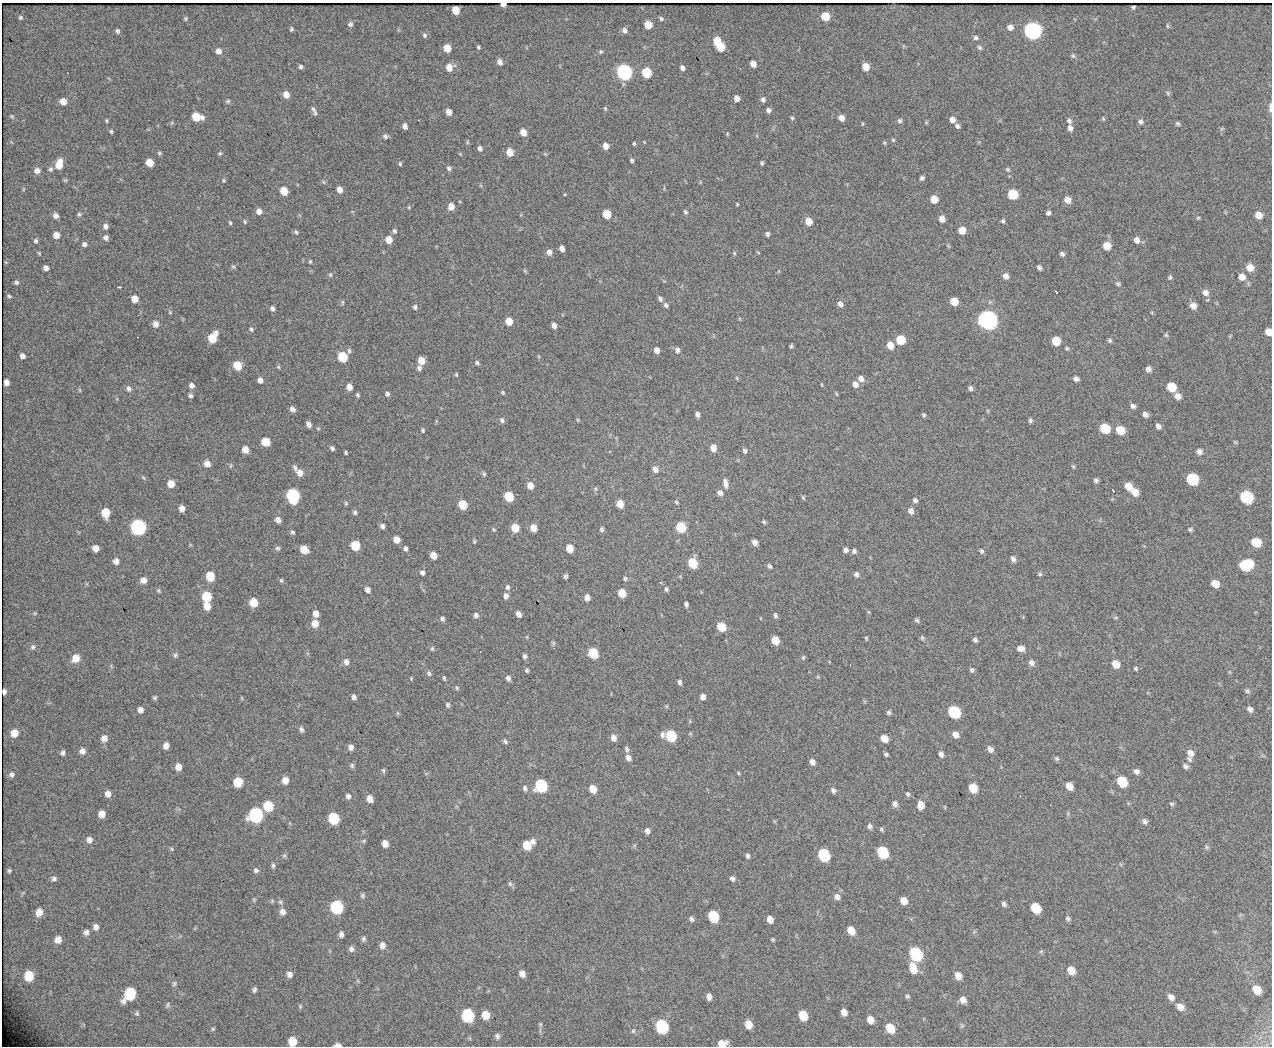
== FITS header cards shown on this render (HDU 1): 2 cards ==
NAXIS1  =                 1270 / length of original image axis
NAXIS2  =                 1044 / length of original image axis

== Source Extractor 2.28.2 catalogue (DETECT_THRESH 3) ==
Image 1270 x 1044 px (HDU 1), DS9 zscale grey, 1 PNG px = 1 image px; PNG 1274 x 1048 px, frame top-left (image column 1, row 1044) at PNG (2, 3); no overlay
Background 1360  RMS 23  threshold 68.7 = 3 sigma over >= 5 px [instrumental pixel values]
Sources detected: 496; all 496 listed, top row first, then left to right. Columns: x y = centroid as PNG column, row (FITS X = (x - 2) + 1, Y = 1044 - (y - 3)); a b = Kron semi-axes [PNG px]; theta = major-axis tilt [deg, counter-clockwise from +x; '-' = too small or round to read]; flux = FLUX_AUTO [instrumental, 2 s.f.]
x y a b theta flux
503 4 5 3 - 1.6e+04
1133 7 4 3 - 2.2e+03
455 10 6 5 - 2.6e+04
825 16 6 6 - 3.6e+04
20 18 6 5 - 2.8e+03
185 19 5 5 - 2.3e+03
661 19 5 5 - 3.1e+03
350 24 7 6 - 4.6e+03
648 25 6 5 - 3.0e+04
1167 26 7 3 -82 1.9e+03
1010 27 6 6 - 8.6e+03
291 29 5 4 - 2.7e+03
624 30 7 6 - 6.8e+03
117 31 6 5 - 3.4e+03
1032 31 7 7 - 8.3e+05
424 35 7 6 - 3.5e+03
976 38 6 5 - 3.6e+03
717 41 6 6 - 3.6e+04
478 47 4 4 - 2.5e+03
720 47 6 6 - 3.7e+04
980 47 6 5 - 3.2e+03
447 48 6 5 - 2.4e+04
219 51 7 6 - 9.1e+03
601 51 5 5 - 2.5e+03
1073 56 6 5 - 2.9e+03
500 62 6 5 - 8.2e+03
753 64 6 5 - 1.3e+04
301 67 5 5 - 3.6e+03
449 67 7 7 - 1.7e+04
866 67 6 6 - 2.0e+04
682 68 5 5 - 5.9e+03
624 72 7 6 - 5.5e+05
646 73 6 6 - 7.4e+04
1168 93 7 5 -86 2.6e+03
286 95 6 6 - 1.3e+04
737 98 5 5 - 1.1e+04
763 100 6 5 - 4.8e+03
63 101 6 6 - 1.4e+04
228 101 6 6 - 2.9e+03
1270 107 10 3 89 6.5e+03
605 108 6 4 -64 1.9e+03
313 109 8 6 -60 3.9e+03
768 110 5 5 - 5.4e+03
448 112 6 5 - 1.1e+04
315 113 7 5 -80 2.7e+03
12 116 7 5 -48 2.7e+03
196 117 8 6 -15 4.2e+04
792 118 5 5 - 2.4e+03
841 118 5 5 - 1.1e+04
952 119 7 6 - 9.2e+03
1103 119 6 4 -69 2.1e+03
106 121 5 3 - 2.0e+03
899 121 6 6 - 3.8e+03
1069 121 7 5 -62 4.6e+03
1140 122 7 6 - 4.5e+03
172 123 6 5 - 2.0e+03
926 123 5 4 - 1.8e+03
1178 123 6 5 - 2.8e+03
862 124 6 3 -82 1.5e+03
405 126 5 4 - 6.6e+03
957 126 7 5 -43 4.8e+03
1070 128 7 6 - 6.8e+03
1222 129 7 4 45 2.0e+03
111 131 5 4 - 2.5e+03
523 132 6 5 - 1.7e+04
727 134 6 4 79 1.7e+03
385 136 6 6 - 3.9e+03
893 140 5 4 - 2.1e+03
467 142 6 4 89 1.8e+03
884 143 5 4 - 2.0e+03
634 144 4 3 - 2.2e+03
605 146 6 5 - 1.2e+04
480 149 6 5 - 4.9e+03
510 152 6 5 - 2.2e+04
159 153 6 5 - 2.6e+03
220 153 5 5 - 2.3e+03
545 154 6 4 17 1.7e+03
632 160 5 4 - 3.1e+03
149 163 6 5 - 2.4e+04
762 163 4 3 - 2.6e+03
59 164 10 6 77 2.4e+04
400 164 5 4 - 2.3e+03
449 168 6 6 - 4.3e+03
50 169 7 6 - 3.6e+03
1007 169 6 5 - 2.8e+03
37 171 7 6 - 7.7e+03
922 178 4 4 - 4.1e+03
223 180 5 5 - 2.0e+03
323 182 6 4 -89 2.1e+03
23 189 6 4 88 1.8e+03
340 190 6 5 - 1.3e+04
284 191 6 5 - 3.2e+04
565 194 4 3 - 1.2e+03
1013 194 7 6 - 7.1e+04
934 199 6 6 - 2.3e+04
1067 200 7 6 - 1.2e+04
737 204 3 2 - 1.5e+03
451 206 6 5 - 1.4e+04
409 207 5 4 - 1.8e+03
259 211 6 6 - 9.5e+03
685 212 6 5 - 3.0e+03
1048 213 5 4 - 4.1e+03
79 214 5 5 - 2.7e+03
607 214 6 5 - 3.6e+04
1258 215 7 7 - 1.4e+04
56 216 6 5 - 6.3e+03
1198 218 4 4 - 1.9e+03
942 219 6 5 - 1.2e+04
245 221 6 5 - 2.4e+03
809 221 6 5 - 2.2e+04
1003 221 6 5 - 3.0e+03
230 223 6 4 -72 2.1e+03
105 226 6 6 - 6.0e+03
962 230 6 6 - 2.1e+04
394 231 6 5 - 3.7e+03
296 232 6 5 - 2.9e+03
767 234 5 4 - 4.3e+03
56 235 6 6 - 1.3e+04
106 238 7 6 - 5.5e+03
389 240 6 5 - 2.0e+04
1136 240 7 6 - 8.8e+03
36 241 6 5 - 3.0e+03
84 244 6 5 - 5.0e+03
948 246 6 3 -46 1.7e+03
1107 246 7 6 - 2.1e+04
562 248 6 4 -68 8.6e+03
549 252 6 5 - 8.5e+03
758 252 5 3 - 1.3e+03
39 253 4 4 - 1.7e+03
734 253 5 5 - 2.0e+03
1062 254 5 4 - 4.0e+03
310 262 5 4 - 2.0e+03
843 265 3 2 - 1.3e+03
233 267 6 5 - 2.4e+03
1039 267 5 4 - 4.4e+03
1250 267 8 7 - 1.6e+04
46 268 5 4 - 6.4e+03
525 271 7 4 -46 1.9e+03
779 271 6 3 71 1.5e+03
330 275 6 5 - 2.5e+03
1006 276 6 6 - 8.6e+03
1170 277 6 5 - 2.9e+03
1242 277 9 8 - 1.3e+04
16 282 4 4 - 3.1e+03
1118 284 6 6 - 3.0e+03
119 287 3 3 - 6.8e+03
1056 291 4 2 - 3.9e+03
1205 293 8 7 - 8.4e+03
9 296 4 4 - 2.3e+03
135 299 6 6 - 1.6e+04
660 299 7 5 -57 4.5e+03
954 301 6 6 - 2.8e+04
343 302 8 4 89 2.2e+03
840 304 7 6 - 7.7e+03
666 305 6 5 - 4.3e+03
1193 306 7 6 - 1.1e+04
415 307 6 6 - 4.2e+03
272 308 6 5 - 4.4e+03
170 312 5 4 - 1.9e+03
740 319 5 3 - 1.4e+03
987 320 8 7 - 1.4e+06
509 321 6 5 - 2.6e+04
156 324 7 6 - 9.4e+03
554 325 6 4 -71 7.1e+03
251 329 7 5 -47 2.9e+03
1268 332 6 5 - 1.5e+04
1166 335 6 6 - 2.9e+03
1230 336 6 4 56 1.6e+03
213 338 9 6 61 4.7e+04
900 340 6 6 - 5.6e+04
1110 340 6 5 - 3.1e+03
1056 341 7 6 - 3.9e+04
890 345 7 5 -66 2.0e+04
791 346 4 3 - 2.4e+03
1067 348 6 5 - 2.4e+03
657 350 5 4 - 1.0e+04
677 350 7 6 - 5.8e+03
22 356 5 5 - 6.5e+03
538 356 6 3 -71 1.8e+03
343 357 7 6 - 7.7e+04
421 361 6 5 - 2.2e+04
477 363 6 5 - 3.4e+03
237 365 6 6 - 4.3e+04
278 367 6 4 -47 2.2e+03
419 368 6 5 - 4.9e+03
1148 369 5 5 - 6.8e+03
456 374 5 4 - 2.0e+03
737 378 6 4 -87 1.9e+03
861 379 7 6 - 8.5e+03
1076 379 5 4 - 5.9e+03
260 380 6 5 - 7.5e+03
6 382 5 5 - 8.1e+03
822 384 6 3 -81 1.5e+03
855 384 7 6 - 1.0e+04
192 385 6 5 - 7.0e+03
349 387 5 5 - 1.2e+04
1171 387 7 6 - 4.1e+04
970 388 6 5 - 4.3e+03
129 389 8 6 -62 5.8e+03
80 390 6 4 -90 1.9e+03
503 393 5 4 - 2.3e+03
387 394 4 4 - 3.8e+03
836 394 6 3 -80 1.6e+03
191 395 6 5 - 3.8e+03
357 395 5 4 - 2.8e+03
1178 396 7 6 - 1.1e+04
1133 406 6 6 - 4.7e+03
292 409 6 5 - 6.8e+03
988 411 6 3 -71 1.8e+03
697 414 5 4 - 5.1e+03
1145 414 6 5 - 6.6e+03
924 415 5 4 - 2.5e+03
502 420 7 6 - 4.5e+03
578 420 5 4 - 1.6e+03
1030 420 5 5 - 3.2e+03
309 424 5 4 - 7.3e+03
1158 426 5 4 - 5.4e+03
1105 428 7 6 - 6.4e+04
423 430 5 4 - 2.6e+03
1120 430 7 6 - 3.9e+04
266 442 6 6 - 4.0e+04
1235 442 6 4 -44 1.8e+03
332 448 4 4 - 4.0e+03
713 448 6 5 - 1.4e+04
245 449 6 5 - 1.6e+04
744 451 6 5 - 4.2e+03
1199 451 6 6 - 6.8e+03
346 453 4 3 - 2.1e+03
207 464 6 6 - 1.3e+04
1073 466 6 4 -74 2.2e+03
295 468 8 5 -70 4.7e+03
655 469 7 6 - 9.4e+03
300 473 7 6 - 1.3e+04
484 474 5 5 - 2.9e+03
143 478 6 3 -44 2.1e+03
1192 479 8 7 - 1.3e+05
1096 480 5 5 - 4.1e+03
725 483 10 5 -79 8.3e+03
171 484 6 6 - 1.9e+04
530 486 6 5 - 1.6e+04
1128 486 7 6 - 2.0e+04
595 489 6 5 - 2.5e+03
1113 490 4 2 - 1.4e+03
1135 492 8 6 -49 1.8e+04
720 493 6 5 - 7.1e+03
293 495 8 6 -82 2.7e+05
509 497 6 6 - 6.3e+04
803 497 6 4 -72 2.2e+03
1246 497 8 7 - 1.9e+05
915 500 6 6 - 4.5e+03
676 502 5 4 - 2.1e+03
346 503 6 4 -88 2.3e+03
620 504 6 5 - 2.0e+04
463 505 6 6 - 4.6e+04
182 508 6 5 - 1.1e+04
911 511 7 6 - 8.8e+03
355 512 6 5 - 3.4e+03
106 513 7 6 - 4.0e+04
278 520 6 5 - 9.1e+03
764 522 5 5 - 2.4e+03
382 526 5 5 - 5.3e+03
138 527 7 7 - 5.2e+05
681 527 7 6 - 7.8e+04
515 528 6 5 - 3.3e+04
533 528 6 5 - 1.9e+04
494 529 6 4 -46 2.1e+03
602 529 5 4 - 3.4e+03
1190 529 6 5 - 2.9e+03
293 532 5 5 - 2.8e+03
396 539 6 5 - 1.7e+04
474 541 5 4 - 2.0e+03
755 542 6 5 - 8.9e+03
1256 542 7 6 - 4.3e+04
355 546 6 6 - 5.6e+04
95 548 6 5 - 1.1e+04
278 548 6 6 - 3.6e+03
570 548 6 5 - 2.6e+04
304 549 7 6 - 2.5e+04
405 549 7 5 -73 4.3e+03
846 550 6 5 - 5.3e+03
854 551 5 5 - 4.7e+03
981 551 7 5 -60 3.7e+03
433 555 6 5 - 1.8e+04
1013 559 8 5 -65 5.6e+03
116 561 6 6 - 8.6e+03
693 563 7 6 - 6.8e+04
1246 565 10 7 18 1.1e+05
769 566 5 4 - 3.8e+03
422 573 6 5 - 4.6e+03
856 574 6 5 - 5.0e+03
1040 574 5 5 - 2.6e+03
210 576 7 6 - 4.6e+04
566 576 4 4 - 3.5e+03
625 578 5 5 - 3.0e+03
143 580 6 6 - 1.1e+04
281 580 6 4 -74 2.3e+03
1215 584 7 6 - 1.8e+04
508 587 7 6 - 4.4e+03
666 589 5 5 - 3.3e+03
367 590 6 5 - 6.6e+03
158 591 5 5 - 2.3e+03
622 593 6 5 - 3.4e+04
506 596 6 5 - 6.9e+03
207 597 7 6 - 6.7e+04
587 597 6 5 - 9.3e+03
253 602 6 6 - 3.7e+04
686 604 5 4 - 4.5e+03
207 606 7 6 - 2.0e+04
869 612 6 4 -70 1.7e+03
35 613 5 5 - 1.8e+03
316 614 6 5 - 1.2e+04
518 614 6 4 -60 8.5e+03
476 615 6 6 - 5.2e+03
775 615 6 4 -75 3.9e+03
1115 617 7 3 0 2.0e+03
442 619 6 5 - 4.0e+03
917 620 6 4 -47 3.2e+03
315 623 7 6 - 1.8e+04
721 627 7 6 - 4.2e+04
527 637 4 4 - 1.4e+03
866 638 5 4 - 2.0e+03
922 638 6 5 - 2.7e+03
775 640 7 5 -60 2.6e+04
975 640 6 5 - 4.1e+03
553 643 6 5 - 2.6e+03
33 647 8 7 - 4.6e+03
1021 648 9 6 -3 9.4e+03
432 649 6 5 - 2.6e+03
593 653 7 6 - 7.4e+04
175 655 8 5 69 3.5e+03
525 656 5 4 - 4.1e+03
803 657 7 4 63 2.4e+03
76 658 8 7 - 2.2e+04
346 662 7 6 - 7.7e+03
1031 663 7 6 - 7.2e+03
1116 664 7 6 - 2.0e+04
850 665 2 2 - 4.9e+03
1136 668 6 5 - 2.4e+03
527 670 4 4 - 2.8e+03
972 670 6 6 - 3.5e+03
429 673 8 6 -72 4.1e+03
818 677 5 4 - 1.6e+03
411 678 5 4 - 1.7e+03
444 678 5 3 - 2.5e+03
508 678 6 5 - 5.6e+03
679 682 6 4 -78 4.0e+03
457 688 7 4 -61 2.3e+03
1247 691 7 6 - 3.3e+03
4 692 5 4 - 5.3e+03
155 697 5 5 - 2.8e+03
354 697 5 4 - 5.5e+03
703 697 6 5 - 8.3e+03
242 698 6 3 -89 1.4e+03
448 705 6 5 - 3.6e+03
666 706 6 4 89 1.7e+03
1250 709 7 5 -42 5.5e+03
140 710 5 5 - 8.0e+03
889 712 5 4 - 3.5e+03
954 712 8 6 -50 1.8e+05
398 713 6 5 - 2.4e+03
301 729 7 5 -68 4.8e+03
14 733 8 7 - 1.8e+04
690 734 6 3 19 1.8e+03
662 735 9 7 -89 6.2e+03
955 735 7 6 - 1.0e+04
671 736 7 6 - 1.0e+05
104 738 8 7 - 1.0e+04
613 738 7 6 - 1.0e+04
884 738 6 5 - 2.0e+04
505 741 6 5 - 3.6e+03
166 746 6 5 - 9.5e+03
351 747 6 5 - 6.8e+03
627 749 7 5 -72 3.7e+03
990 749 7 6 - 7.2e+03
82 751 7 7 - 8.2e+03
63 753 6 5 - 4.0e+03
1190 753 9 7 -57 9.6e+03
886 754 4 3 - 2.9e+03
941 754 7 5 -68 5.9e+03
628 758 7 6 - 8.1e+03
1056 758 7 6 - 3.1e+03
1189 759 8 5 -52 4.0e+03
812 762 6 5 - 7.3e+03
352 765 6 6 - 3.2e+03
1185 766 7 5 -34 4.9e+03
178 767 6 6 - 1.3e+04
383 770 7 5 -75 2.6e+03
1136 771 7 7 - 5.8e+03
738 773 5 3 - 1.6e+03
12 774 7 7 - 4.8e+03
285 780 7 6 - 1.4e+04
1122 781 8 6 -49 7.3e+04
238 782 7 6 - 4.4e+04
541 785 7 7 - 1.9e+05
1069 786 7 6 - 1.8e+04
525 788 7 6 - 4.2e+03
973 788 7 6 - 3.8e+04
593 789 7 6 - 2.2e+04
833 790 8 6 -40 4.8e+03
108 794 7 6 - 9.5e+03
908 794 7 5 -69 3.3e+03
348 796 7 7 - 5.6e+03
1020 796 2 2 - 1.3e+03
370 799 6 6 - 1.4e+04
895 804 6 6 - 6.6e+03
1050 804 3 2 - 3.1e+03
1172 804 6 5 - 2.9e+03
921 805 8 6 87 1.7e+04
268 806 7 6 - 7.4e+04
945 807 6 3 -72 1.6e+03
1068 813 7 4 80 2.4e+03
102 814 6 6 - 1.5e+04
256 815 8 7 - 3.7e+05
333 818 7 7 - 1.1e+05
1145 821 7 6 - 5.0e+03
870 826 7 6 - 4.8e+03
881 829 6 4 -59 2.8e+03
647 831 6 5 - 6.7e+03
89 840 8 7 - 7.7e+03
364 841 6 5 - 2.5e+03
533 841 7 5 -71 6.3e+03
385 843 6 5 - 1.4e+04
527 845 7 6 - 3.5e+04
1207 847 7 5 -64 2.9e+03
171 849 6 4 -22 2.2e+03
883 852 8 6 -58 1.3e+05
284 855 6 5 - 2.6e+03
824 855 8 6 -60 1.6e+05
748 856 6 4 -79 3.6e+03
273 865 7 4 90 3.2e+03
9 870 4 3 - 2.4e+03
256 870 6 6 - 4.3e+03
732 878 7 6 - 4.9e+03
54 879 6 6 - 4.1e+03
510 884 8 6 -73 3.4e+03
362 896 7 6 - 3.2e+03
837 897 8 7 - 7.9e+03
254 900 6 5 - 2.3e+03
272 901 5 5 - 2.3e+03
904 901 6 5 - 1.7e+04
280 902 6 6 - 3.8e+03
1004 904 6 5 - 4.3e+03
337 907 8 7 - 2.2e+05
1036 908 8 6 -53 5.5e+04
39 912 7 6 - 1.4e+04
283 912 8 7 - 8.7e+03
713 916 8 6 -67 1.0e+05
1068 918 6 5 - 3.6e+03
691 919 6 5 - 4.1e+03
770 919 6 5 - 1.2e+04
96 927 7 6 - 7.1e+03
851 930 7 6 - 2.3e+04
86 932 7 7 - 6.0e+03
341 934 6 5 - 5.5e+03
58 939 6 6 - 1.1e+04
364 939 7 5 74 3.8e+03
773 940 4 4 - 2.1e+03
382 945 8 7 - 8.8e+03
351 949 7 7 - 6.0e+03
1041 951 6 5 - 2.4e+03
916 954 8 7 - 2.4e+05
913 968 11 7 -73 2.7e+04
1071 970 8 7 - 1.7e+04
289 974 8 7 - 7.1e+03
522 974 7 6 - 1.2e+04
958 975 7 6 - 1.4e+04
29 976 8 7 - 4.4e+04
358 981 6 4 -71 1.9e+03
174 984 8 6 60 3.4e+03
254 990 6 5 - 3.9e+03
1257 990 8 6 -48 2.2e+04
130 994 10 7 56 1.3e+05
907 996 6 5 - 2.6e+03
709 997 6 5 - 7.5e+03
1171 997 9 7 -40 8.1e+03
963 1000 7 6 - 1.0e+04
168 1005 8 5 61 3.2e+03
300 1006 6 5 - 2.3e+03
1180 1007 10 7 -30 1.1e+04
844 1012 6 5 - 1.0e+04
137 1013 7 6 - 2.8e+03
468 1015 8 7 - 1.9e+05
485 1015 7 6 - 2.4e+04
803 1015 7 6 - 4.3e+04
870 1019 7 6 - 1.4e+04
540 1024 7 4 -84 2.3e+03
748 1024 7 6 - 2.1e+04
662 1026 8 7 - 2.1e+05
962 1026 7 5 69 2.8e+03
890 1028 8 6 -59 3.9e+04
213 1029 6 5 - 2.2e+03
633 1031 7 5 74 3.0e+03
497 1036 8 6 -73 4.7e+03
292 1041 7 6 - 2.9e+04
722 1043 8 6 10 1.9e+04
337 1045 6 3 1 9.9e+03
At the frame edge (FLAGS 8, measured only in part): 7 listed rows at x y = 503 4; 1270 107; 1268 332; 4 692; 292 1041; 722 1043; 337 1045